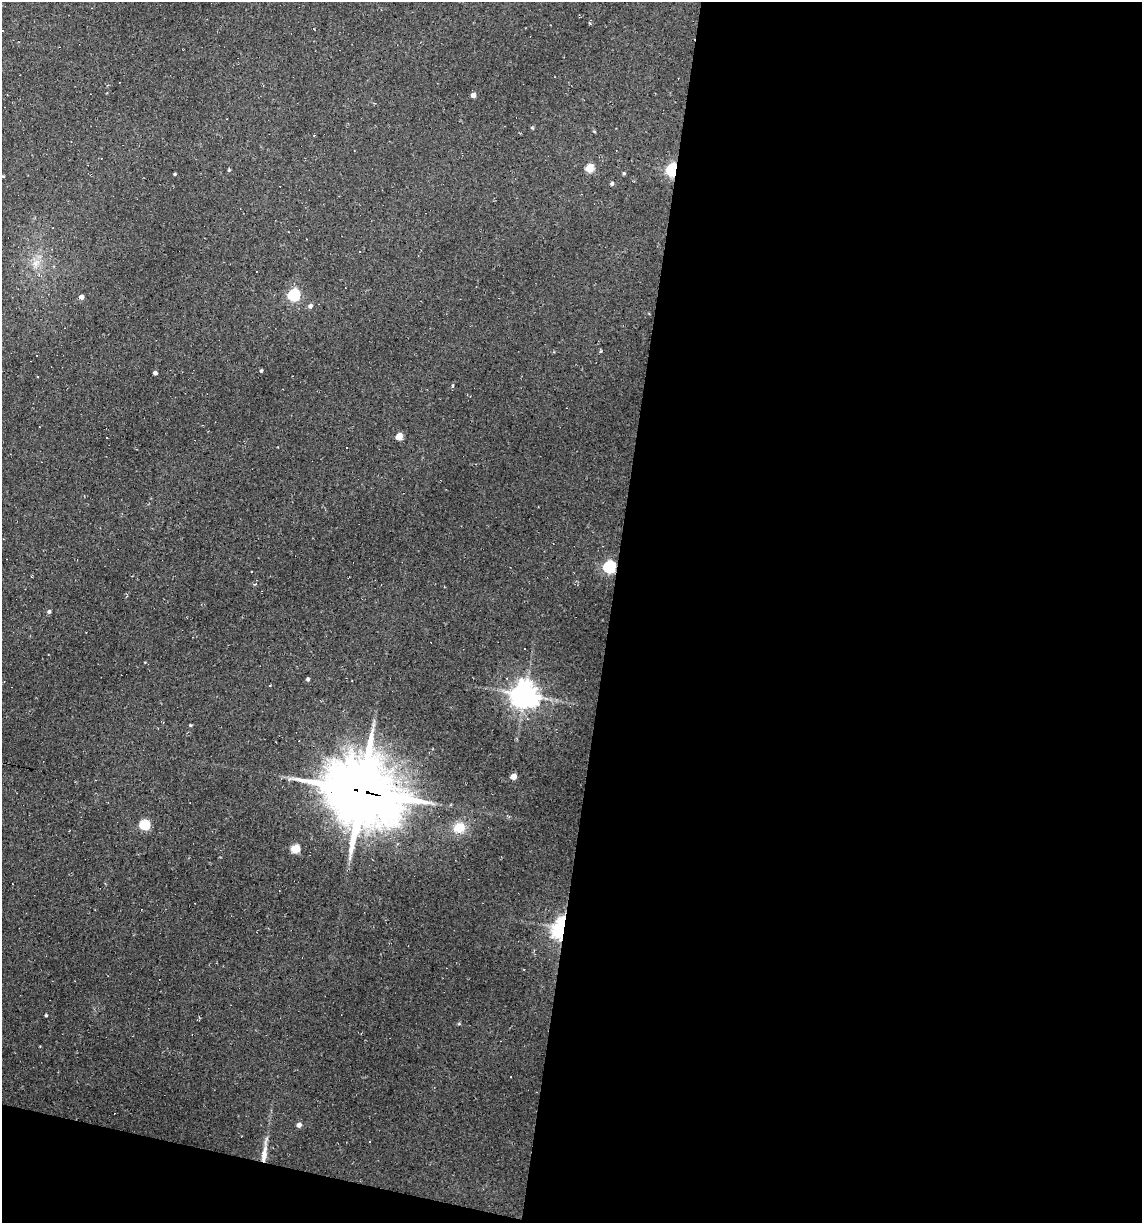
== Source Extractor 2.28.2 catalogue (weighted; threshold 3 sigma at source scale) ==
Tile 16 of 4 x 4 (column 4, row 4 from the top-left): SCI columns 3652-4791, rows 1-1221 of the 4904 x 4884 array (HDU 1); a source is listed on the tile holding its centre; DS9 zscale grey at full resolution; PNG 1144 x 1225 px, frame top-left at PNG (2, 2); no overlay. Shown black and unused: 49% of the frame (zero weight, under 2 of 3 exposures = <1% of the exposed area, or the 3 px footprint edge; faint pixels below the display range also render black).
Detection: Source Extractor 2.28.2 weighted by HDU 2 'WHT'; one run over the whole footprint, this tile lists its part. Background 0.184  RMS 0.013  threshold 0.0603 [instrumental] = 3 sigma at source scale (4.5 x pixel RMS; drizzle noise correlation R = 1.50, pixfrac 1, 0.05/0.05 arcsec/px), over >= 5 px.
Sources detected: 48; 10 cosmic-ray / hot-pixel residue — not listed; the other 38 listed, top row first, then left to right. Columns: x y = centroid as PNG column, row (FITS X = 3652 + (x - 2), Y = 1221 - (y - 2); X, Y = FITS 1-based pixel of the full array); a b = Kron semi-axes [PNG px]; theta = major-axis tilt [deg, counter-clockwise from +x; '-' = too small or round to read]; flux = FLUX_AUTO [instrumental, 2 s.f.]
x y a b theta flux
473 95 4 4 - 7.6
532 128 4 4 - 1.7
594 131 4 3 - 1.3
590 168 5 5 - 49
229 170 4 4 - 1.5
672 170 6 5 - 240
624 173 4 4 - 2.1
175 174 3 3 - 1.6
3 176 3 3 - 1.1
612 183 5 5 - 2.4
53 228 2 2 - 1.1
36 263 13 8 45 12
294 295 6 5 - 180
81 297 4 4 - 7.4
310 306 6 5 - 4.2
261 371 3 3 - 2.4
155 373 4 4 - 4
38 377 3 2 - 1.2
399 437 5 4 - 28
107 438 3 3 - 4.2
346 448 3 2 - 1.4
136 449 3 2 - 0.91
609 567 6 5 - 210
49 612 5 5 - 2.8
308 679 4 3 - 2.7
525 695 8 8 - 1800
190 725 4 3 - 1.5
513 776 5 4 - 16
362 791 24 20 -26 11000
144 825 5 5 - 100
459 828 14 13 - 24
295 849 5 5 - 54
561 929 8 5 79 650
524 969 3 2 - 0.77
46 1015 4 3 - 1.6
459 1024 6 4 0 1.4
299 1125 5 4 - 6.9
264 1152 36 6 82 18
Overlapping masked pixels (flux is a lower limit): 5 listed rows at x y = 672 170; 609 567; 362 791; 561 929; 264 1152